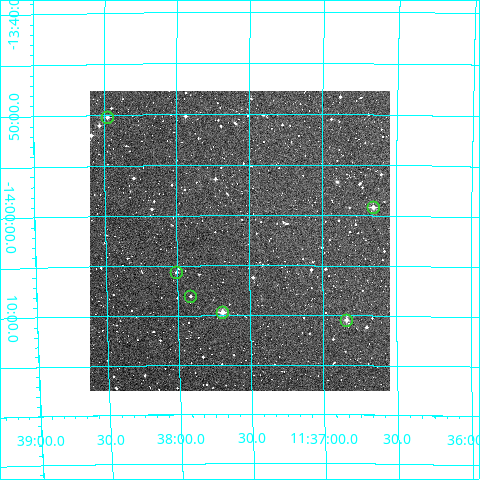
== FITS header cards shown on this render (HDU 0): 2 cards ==
NAXIS1  =                  300
NAXIS2  =                  300

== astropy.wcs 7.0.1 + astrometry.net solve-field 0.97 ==
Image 300 x 300 px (HDU 0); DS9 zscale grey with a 90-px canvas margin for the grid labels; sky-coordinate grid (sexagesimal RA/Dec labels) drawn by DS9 from the SOLVED WCS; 6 Tycho-2 reference stars matched to detected sources circled (green)
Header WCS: RA---TAN/DEC--TAN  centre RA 11:37:34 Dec -14:02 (174.39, -14.04 deg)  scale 6 arcsec/px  FOV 30.0' x 30.0'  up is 0 deg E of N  parity normal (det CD < 0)
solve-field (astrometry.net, Tycho-2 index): VERIFIED the header's WCS against the Tycho-2 star catalogue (verified at 2 index scales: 6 matches each, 0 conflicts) and refined it, rather than solving blind
Solved WCS: RA---TAN-SIP/DEC--TAN-SIP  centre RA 11:37:34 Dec -14:03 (174.39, -14.04 deg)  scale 6.02 arcsec/px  FOV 30.1' x 29.9'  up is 0 deg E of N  parity normal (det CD < 0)
The solver's refit moves the header's centre by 7.4 arcsec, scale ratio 1.003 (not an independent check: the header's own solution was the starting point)
Tycho-2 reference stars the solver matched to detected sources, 6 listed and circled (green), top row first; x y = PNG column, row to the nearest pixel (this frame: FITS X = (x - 90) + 1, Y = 300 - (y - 91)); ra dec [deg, ICRS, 3 dp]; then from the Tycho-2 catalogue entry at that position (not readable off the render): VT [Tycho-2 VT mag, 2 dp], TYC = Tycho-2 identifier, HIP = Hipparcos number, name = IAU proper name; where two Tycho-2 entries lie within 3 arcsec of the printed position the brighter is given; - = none
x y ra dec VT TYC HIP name
107 117 174.620 -13.837 11.34 5516-1253-1 - -
373 207 174.163 -13.986 10.73 5516-774-1 - -
176 272 174.501 -14.094 12.43 5516-1050-1 - -
190 296 174.478 -14.134 12.34 5516-839-1 - -
222 312 174.422 -14.162 10.43 5516-1061-1 - -
346 320 174.209 -14.174 10.97 5516-921-1 - -